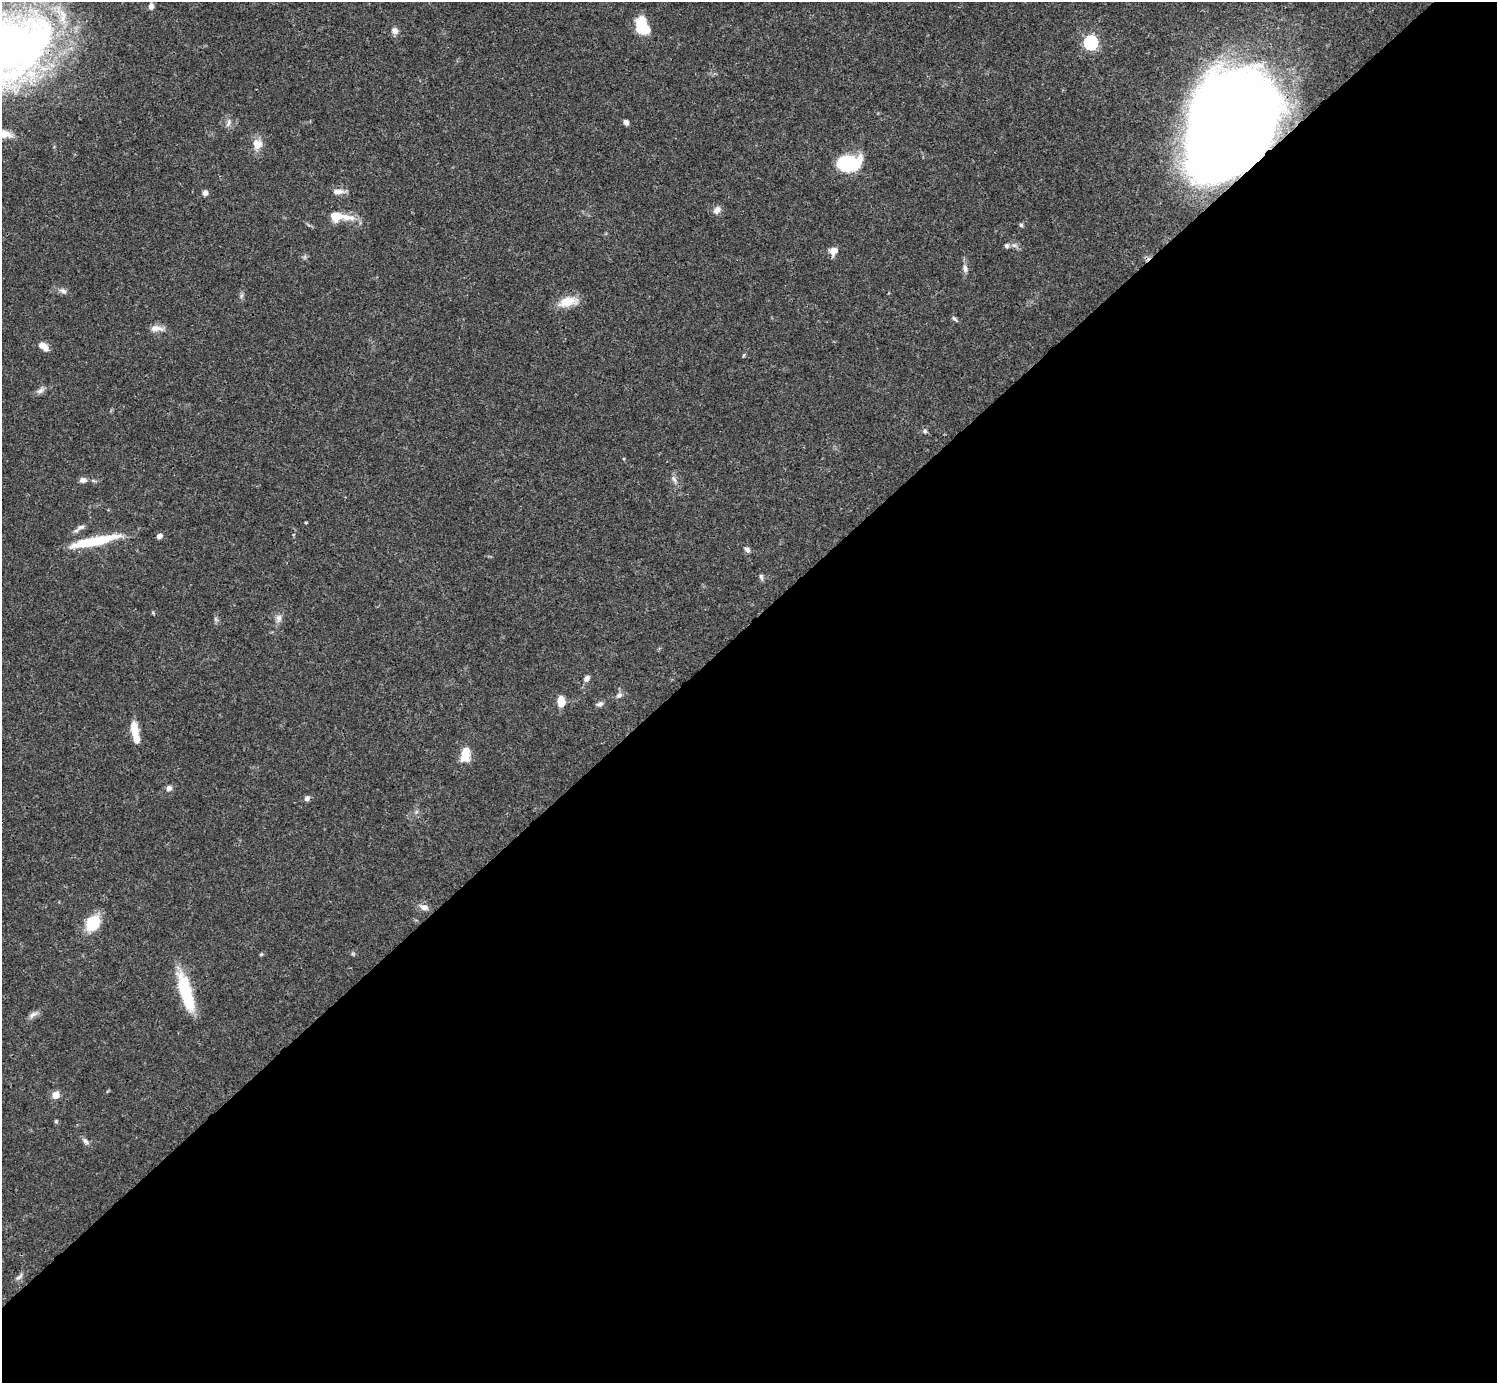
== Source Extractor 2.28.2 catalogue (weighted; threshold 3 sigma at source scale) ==
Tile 15 of 4 x 4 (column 3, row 4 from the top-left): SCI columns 2990-4484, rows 159-1539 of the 5982 x 5981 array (HDU 1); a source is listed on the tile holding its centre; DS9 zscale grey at full resolution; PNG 1499 x 1385 px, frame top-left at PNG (2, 2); no overlay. Shown black and unused: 55% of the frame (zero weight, under 3 of 4 exposures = <1% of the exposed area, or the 3 px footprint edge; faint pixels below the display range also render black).
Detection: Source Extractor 2.28.2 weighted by HDU 2 'WHT'; one run over the whole footprint, this tile lists its part. Background 0.0403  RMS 0.0026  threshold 0.0119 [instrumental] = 3 sigma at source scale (4.5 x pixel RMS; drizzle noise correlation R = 1.50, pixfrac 1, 0.05/0.05 arcsec/px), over >= 5 px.
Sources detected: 59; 3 inside a brighter object's white glare — not listed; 3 inside a brighter listed object's ellipse — not listed separately; the other 53 listed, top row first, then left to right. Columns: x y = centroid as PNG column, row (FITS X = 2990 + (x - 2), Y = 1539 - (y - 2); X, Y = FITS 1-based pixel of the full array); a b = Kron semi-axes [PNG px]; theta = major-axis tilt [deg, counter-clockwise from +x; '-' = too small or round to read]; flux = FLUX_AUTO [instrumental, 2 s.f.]
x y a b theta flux
151 6 8 6 80 1.1
641 23 19 11 85 7
395 31 10 8 -47 1.2
1091 42 6 6 - 46
2 48 80 49 16 280
626 122 6 5 - 0.93
228 123 13 5 70 0.98
1231 124 84 61 61 550
4 134 16 9 -5 2.9
257 144 15 14 - 2.9
847 163 16 10 2 27
338 191 15 7 1 1.7
205 193 7 6 - 0.87
717 210 10 7 47 1.5
335 216 12 9 -13 4
1021 225 5 5 - 0.46
1007 246 6 6 - 0.67
833 251 10 9 - 2
965 269 11 6 -83 1.1
63 291 10 7 -25 1.1
241 296 7 4 71 0.53
568 301 24 11 13 5
954 319 9 4 -41 0.52
156 328 18 7 -2 2
42 345 9 7 -8 2
40 391 11 6 32 1.1
925 431 6 6 - 0.53
674 479 10 5 -65 0.93
83 480 9 7 4 1.2
306 522 3 3 - 0.28
80 527 12 6 16 1.1
159 536 6 5 - 1
98 540 53 9 13 12
747 549 8 6 -53 0.9
761 577 9 5 -77 0.63
279 618 12 8 88 1.3
587 678 8 6 56 1.1
619 695 8 7 - 0.98
561 701 10 7 -80 3.7
600 704 9 6 22 0.84
134 730 17 8 -83 4.5
465 755 16 9 81 5
169 788 7 7 - 0.97
307 798 7 6 - 0.96
424 907 13 7 -19 1.5
93 923 13 11 49 11
261 954 6 3 19 0.29
186 992 41 13 -74 14
33 1014 14 6 24 1.2
56 1095 5 5 - 5.5
56 1121 5 5 - 0.36
85 1141 11 5 -48 0.88
19 1277 14 5 41 0.91
Overlapping masked pixels (flux is a lower limit): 2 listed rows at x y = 2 48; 1231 124
Isophote crosses this tile's border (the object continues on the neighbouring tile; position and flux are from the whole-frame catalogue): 2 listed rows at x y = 2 48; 4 134